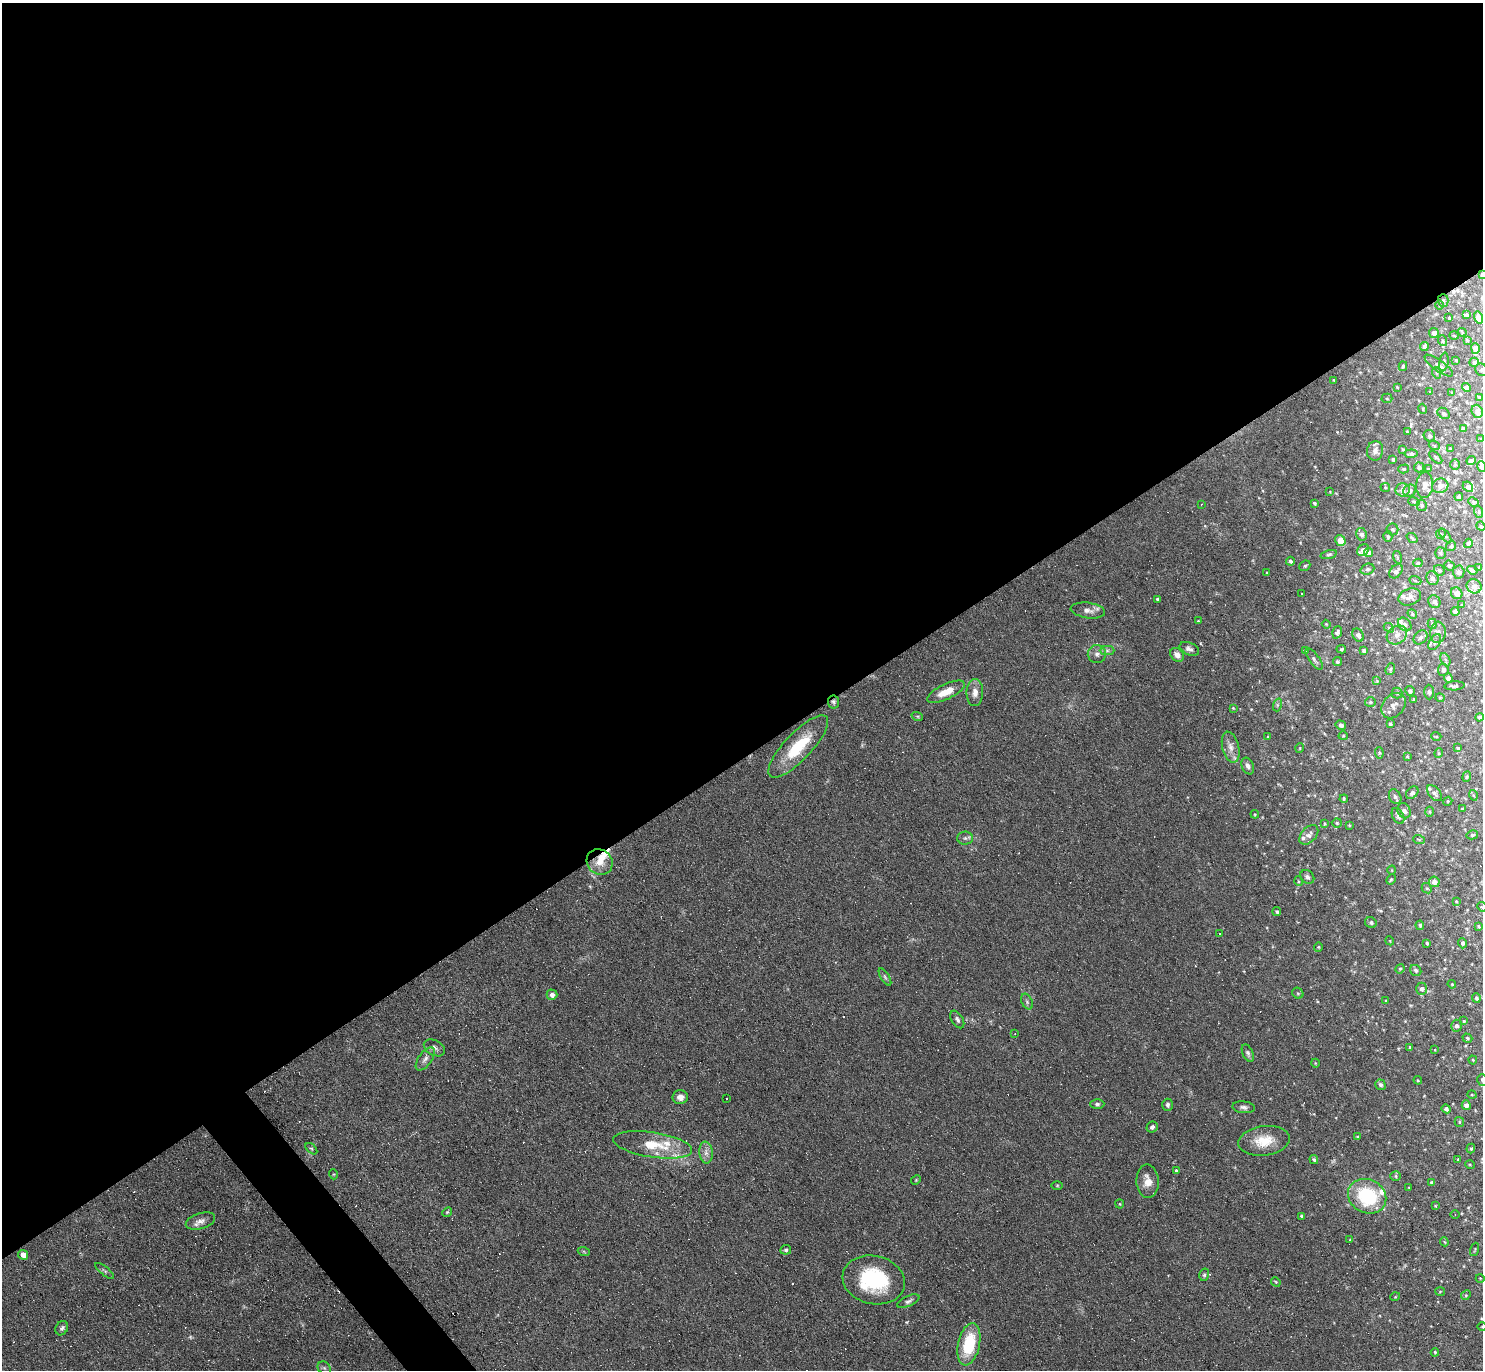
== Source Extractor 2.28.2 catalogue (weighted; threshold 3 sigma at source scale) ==
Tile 2 of 4 x 4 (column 2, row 1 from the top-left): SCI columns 1482-2962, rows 4258-5625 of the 5923 x 5919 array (HDU 1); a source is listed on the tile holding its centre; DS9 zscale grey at full resolution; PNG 1485 x 1372 px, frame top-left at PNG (2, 3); each listed source drawn as its Kron ellipse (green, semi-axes under 4 px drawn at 4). Shown black and unused: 56% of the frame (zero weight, under 3 of 6 exposures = <1% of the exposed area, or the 3 px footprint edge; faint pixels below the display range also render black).
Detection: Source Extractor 2.28.2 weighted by HDU 2 'WHT'; one run over the whole footprint, this tile lists its part. Background 0.103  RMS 0.0063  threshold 0.0259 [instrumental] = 3 sigma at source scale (4.09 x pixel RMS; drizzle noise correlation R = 1.36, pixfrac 0.8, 0.05/0.05 arcsec/px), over >= 5 px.
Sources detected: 312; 2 too faint to see at this stretch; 26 cosmic-ray / hot-pixel residue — neither listed nor drawn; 16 inside a brighter listed object's ellipse — not listed separately; the other 268 listed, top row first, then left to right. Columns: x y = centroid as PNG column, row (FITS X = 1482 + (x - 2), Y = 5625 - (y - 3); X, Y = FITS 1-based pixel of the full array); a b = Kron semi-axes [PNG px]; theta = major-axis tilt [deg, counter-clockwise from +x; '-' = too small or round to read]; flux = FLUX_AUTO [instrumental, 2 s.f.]
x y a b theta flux
1482 274 3 3 - 1
1443 300 6 5 - 1.3
1439 305 4 3 - 0.48
1466 315 4 3 - 1.1
1478 317 6 4 -73 3.4
1449 318 3 2 - 0.41
1462 332 4 2 - 0.54
1434 333 5 5 - 2.1
1454 336 4 3 - 0.45
1467 340 4 2 - 0.5
1443 341 5 3 - 0.6
1424 346 4 3 - 1.4
1475 348 5 4 - 2.5
1456 360 3 2 - 0.55
1444 362 9 4 81 1.1
1474 362 5 4 - 1
1403 366 5 3 - 0.81
1439 366 17 5 -36 2.9
1482 370 7 6 - 1.1
1437 373 6 3 -70 0.68
1334 380 4 3 - 0.38
1397 387 3 3 - 0.53
1466 387 4 4 - 2.9
1430 392 4 3 - 0.49
1452 392 4 4 - 0.47
1479 397 3 2 - 0.61
1387 398 5 4 - 0.84
1423 409 5 3 - 0.56
1477 411 7 5 -68 2.5
1444 413 7 5 -35 1.4
1463 429 4 3 - 1.1
1407 432 3 2 - 0.54
1429 436 6 5 - 1.3
1481 439 4 4 - 0.53
1434 445 5 3 - 0.58
1450 448 4 3 - 0.54
1403 449 4 3 - 0.53
1375 451 10 8 80 3.6
1411 454 6 4 6 1.4
1436 457 8 3 -45 0.64
1393 459 4 3 - 0.94
1471 461 5 4 - 1.7
1455 464 5 4 - 0.71
1419 467 5 5 - 1.4
1482 467 5 4 - 1.3
1404 469 5 4 - 0.69
1428 469 4 3 - 0.58
1425 485 13 8 85 3.4
1440 486 8 7 - 2.6
1385 487 5 4 - 0.6
1468 487 6 4 -42 2
1403 490 7 6 - 3.1
1409 491 7 6 - 1.7
1330 492 4 3 - 0.36
1459 497 4 4 - 0.97
1414 502 6 4 -19 0.68
1473 502 5 4 - 0.92
1314 503 3 3 - 0.82
1201 504 3 2 - 0.62
1422 505 6 5 - 0.96
1479 512 6 4 -72 0.67
1481 526 4 4 - 0.61
1392 529 6 5 - 1.1
1362 534 6 5 - 2
1441 534 5 4 - 0.79
1388 536 5 4 - 0.87
1445 536 8 2 -50 0.66
1412 538 6 4 -40 0.96
1340 540 6 4 -57 8.9
1468 543 5 3 - 1.4
1451 546 5 4 - 0.67
1363 550 6 5 - 3.9
1368 552 5 4 - 2.6
1440 553 5 5 - 0.79
1329 554 8 4 16 1.1
1397 557 6 4 -71 0.67
1290 561 4 3 - 1.2
1418 563 4 4 - 0.88
1449 565 5 5 - 1.2
1305 566 6 5 - 0.88
1479 567 4 3 - 0.48
1367 569 7 5 20 1
1439 570 6 5 - 1.3
1472 570 5 4 - 1.4
1396 571 8 5 49 2.6
1459 572 6 6 - 1.3
1267 573 4 3 - 0.47
1432 578 7 6 - 2.2
1415 580 6 4 -22 0.74
1474 586 7 7 - 3.5
1457 593 6 5 - 2.8
1302 594 3 2 - 0.65
1410 597 11 8 18 2.9
1158 599 4 3 - 1.4
1434 602 7 5 -59 2.1
1462 605 3 2 - 0.45
1088 610 17 8 -8 3.7
1455 611 4 4 - 3.5
1412 614 5 4 - 0.8
1198 621 4 3 - 0.51
1326 624 4 3 - 0.48
1405 624 8 6 -45 2.2
1432 624 5 4 - 0.84
1389 628 5 4 - 0.97
1337 632 6 4 71 1.3
1438 632 11 8 86 2.9
1358 635 7 5 -58 2.2
1397 635 11 8 36 3.3
1421 637 8 6 46 1.5
1435 642 8 5 60 1.7
1189 649 10 6 -22 2.3
1341 649 5 3 - 0.86
1107 650 7 4 0 1.6
1305 650 4 3 - 0.57
1364 650 4 3 - 1.2
1097 654 9 9 - 2.9
1177 655 7 6 - 3.4
1314 659 12 5 -53 1.7
1445 660 7 4 -64 1.1
1337 662 4 4 - 1.2
1390 669 6 4 69 0.85
1443 670 6 5 - 1.5
1448 678 4 4 - 2.1
1377 681 4 4 - 0.58
1454 686 10 4 3 1.1
1410 691 5 4 - 1.4
946 692 20 7 26 10
975 692 13 8 89 4.6
1429 692 7 5 -89 0.96
1397 693 5 5 - 1
1440 698 4 4 - 0.6
1414 699 4 3 - 0.65
833 702 6 5 - 1.4
1370 702 5 4 - 0.88
1277 705 6 4 72 0.96
1393 706 14 10 49 4.3
1233 708 4 3 - 0.43
917 716 6 3 -18 0.73
1479 717 4 4 - 1.1
1390 724 4 3 - 0.8
1341 725 5 4 - 1.8
1343 736 4 4 - 0.59
1436 736 5 3 - 0.56
1268 737 4 3 - 0.46
798 746 41 13 46 26
1231 747 16 8 -75 4.4
1300 748 5 3 - 0.42
1458 748 4 3 - 0.83
1379 753 6 4 -84 0.82
1439 753 5 3 - 0.52
1407 756 4 3 - 0.56
1248 766 9 6 -66 2.3
1467 777 5 4 - 0.8
1412 793 7 5 45 1.7
1434 793 9 5 -48 1.7
1473 795 5 3 - 0.54
1395 797 8 5 -62 1.6
1344 799 4 2 - 0.76
1448 801 4 3 - 0.56
1462 809 4 2 - 0.4
1404 811 8 6 -62 2.2
1430 812 5 3 - 0.68
1255 814 4 4 - 0.57
1398 816 8 5 -61 1.5
1337 823 5 4 - 0.77
1325 824 4 3 - 0.54
1349 825 4 3 - 0.45
1309 835 11 7 47 3
1472 835 6 4 14 1
965 838 8 6 1 1.7
1419 840 6 3 -20 0.59
600 862 14 12 -45 8.1
1392 870 4 3 - 0.43
1307 877 8 6 -46 1.6
1391 879 5 3 - 0.75
1298 881 5 3 - 0.54
1434 882 5 5 - 3.7
1427 888 5 4 - 0.83
1456 901 4 3 - 0.5
1482 907 5 4 - 0.59
1277 912 4 4 - 0.87
1371 923 6 5 - 1.5
1420 925 5 4 - 1.1
1478 926 3 3 - 0.56
1219 933 3 2 - 0.54
1390 941 4 3 - 0.48
1427 943 4 3 - 0.81
1463 943 5 4 - 1.5
1318 947 5 4 - 0.62
1400 969 5 4 - 0.64
1416 970 6 5 - 1.3
885 977 10 4 -58 1.2
1452 984 4 4 - 0.7
1421 989 6 5 - 1.6
1298 993 6 5 - 0.95
552 995 5 5 - 2.2
1476 998 5 4 - 1.3
1386 1000 4 2 - 0.42
1027 1002 8 5 -64 1.5
957 1019 10 5 -58 1.7
1464 1021 3 3 - 0.58
1457 1026 6 5 - 1.6
1015 1034 3 2 - 0.33
1467 1038 5 4 - 0.95
1410 1047 3 3 - 0.78
434 1048 11 7 -27 2.4
1435 1050 4 3 - 0.4
1248 1053 9 5 -66 1.4
425 1059 13 6 54 3.1
1473 1060 4 4 - 0.61
1315 1063 4 3 - 0.47
1418 1080 4 4 - 0.57
1482 1080 6 5 - 1.1
1380 1085 5 4 - 1.4
1472 1095 5 3 - 0.45
680 1097 8 7 - 3.3
727 1098 3 2 - 0.5
1097 1104 7 4 1 1.2
1167 1105 6 5 - 1.3
1466 1105 5 4 - 2.7
1244 1107 11 6 -5 1.9
1446 1109 4 4 - 1.7
1459 1122 5 4 - 0.71
1152 1127 6 5 - 1.6
1357 1137 4 3 - 0.55
1264 1141 26 14 8 13
653 1145 40 12 -9 19
311 1149 7 4 -43 0.97
1471 1149 5 4 - 0.8
706 1152 11 6 -84 3.1
1314 1159 5 4 - 1
1458 1160 4 3 - 0.46
1470 1165 5 3 - 0.52
1176 1170 3 3 - 0.73
333 1174 5 3 - 0.51
1396 1176 5 5 - 0.86
916 1180 5 4 - 0.6
1148 1181 17 11 -88 6.4
1432 1183 4 3 - 0.94
1057 1185 6 4 0 0.59
1409 1188 3 2 - 0.49
1367 1196 20 17 -27 37
1120 1204 4 4 - 0.65
1435 1206 3 3 - 0.46
447 1212 5 4 - 0.69
1455 1214 4 3 - 0.46
1301 1216 4 4 - 1.1
200 1221 15 7 16 3.6
1350 1240 4 3 - 0.43
1444 1242 4 3 - 0.85
1475 1249 7 3 71 0.54
786 1250 5 5 - 1.1
584 1252 6 4 -20 0.73
23 1255 5 4 - 4.7
105 1271 11 4 -39 1.1
1204 1275 6 5 - 1.1
1480 1278 4 3 - 0.44
874 1280 31 24 -12 48
1276 1282 5 4 - 0.62
1440 1291 5 3 - 0.55
1466 1295 5 4 - 0.68
1395 1297 5 3 - 0.49
908 1301 12 5 25 1.7
1482 1327 5 3 - 0.45
62 1328 7 6 - 1.7
969 1344 21 11 78 27
1435 1352 4 3 - 0.86
324 1368 7 5 -44 1.3
Overlapping masked pixels (flux is a lower limit): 3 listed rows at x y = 1482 274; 833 702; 600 862
Isophote crosses this tile's border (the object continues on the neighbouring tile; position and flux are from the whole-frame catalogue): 7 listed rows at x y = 1482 274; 1478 317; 1482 370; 1482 467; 1482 907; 1482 1080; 1482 1327
Unlisted compact peaks at least as high as the median listed source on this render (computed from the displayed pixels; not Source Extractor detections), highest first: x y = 1200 643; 1337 432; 1398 1049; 1468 1207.